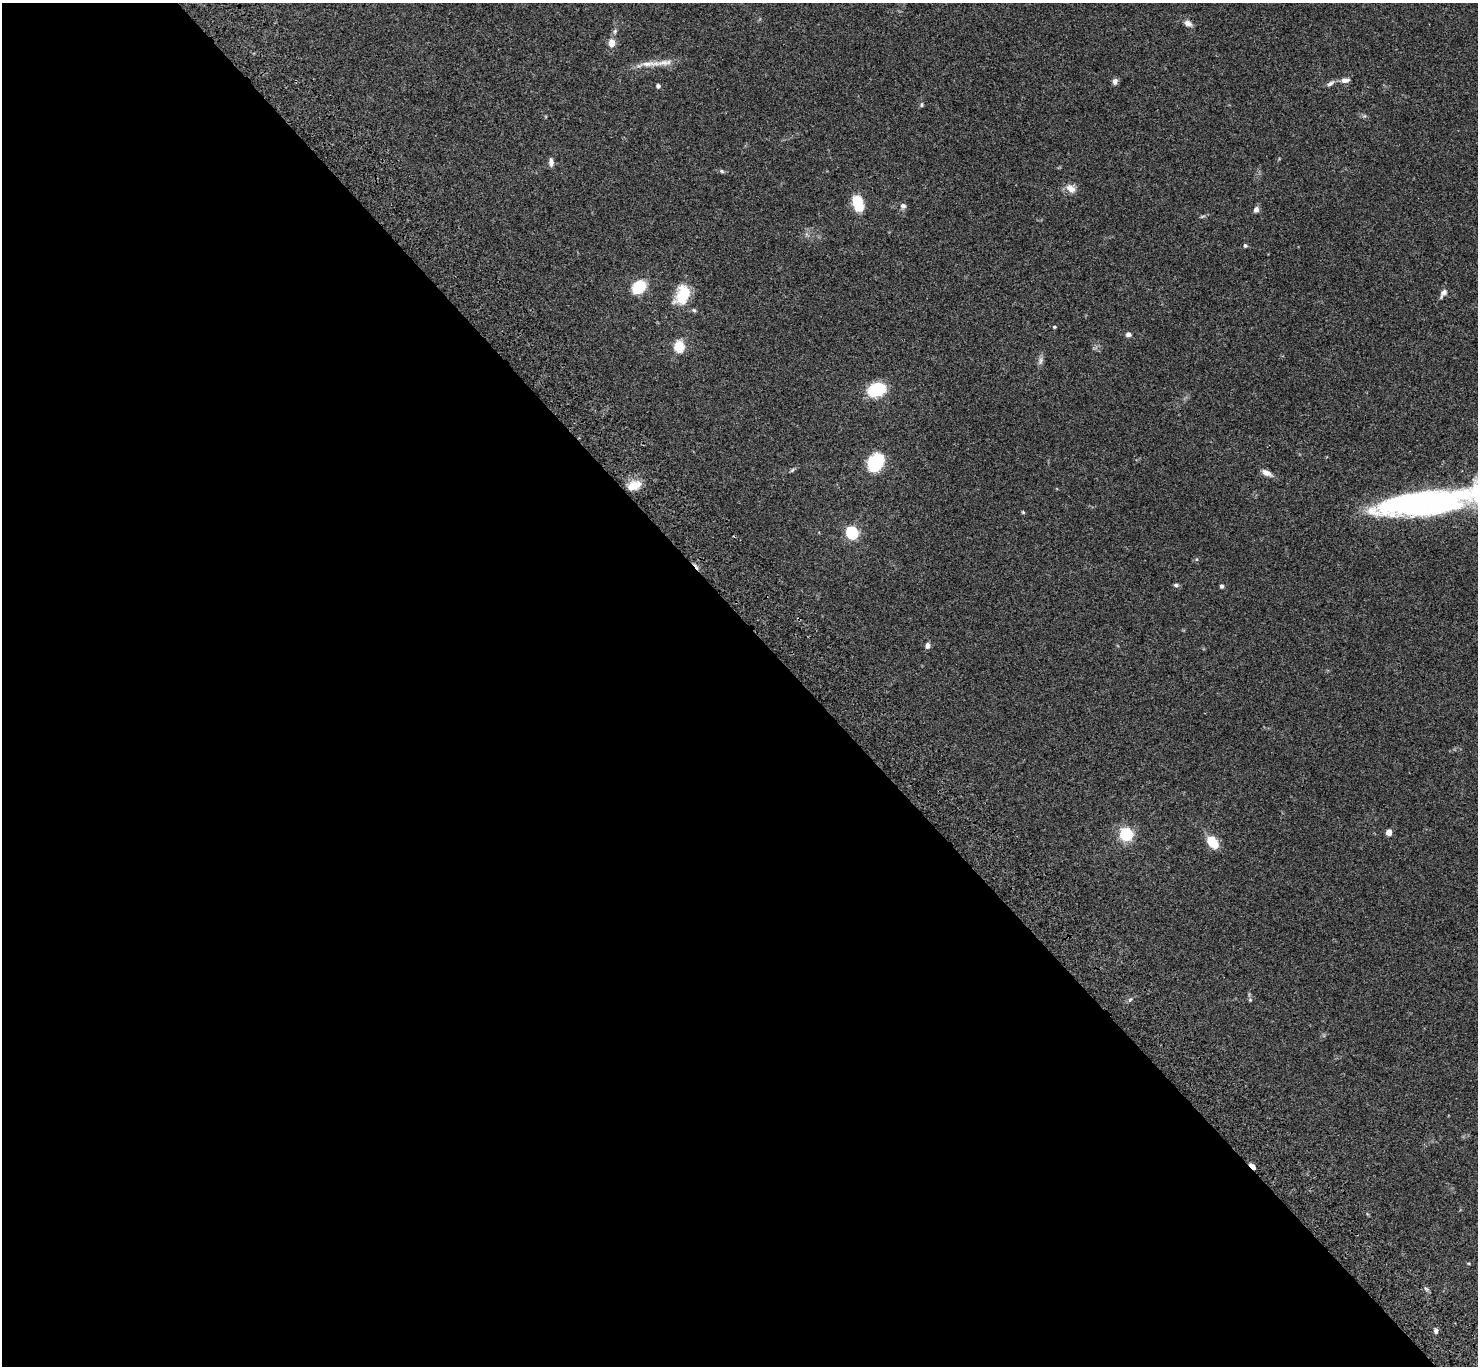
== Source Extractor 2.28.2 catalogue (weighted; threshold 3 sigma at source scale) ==
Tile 9 of 4 x 4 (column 1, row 3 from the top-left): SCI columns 103-1578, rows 1747-3110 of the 6106 x 6082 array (HDU 1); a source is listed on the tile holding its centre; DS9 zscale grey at full resolution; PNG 1480 x 1368 px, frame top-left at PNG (2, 3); no overlay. Shown black and unused: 54% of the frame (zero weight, under 3 of 4 exposures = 6% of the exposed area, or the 3 px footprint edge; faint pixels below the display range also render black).
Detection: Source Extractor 2.28.2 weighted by HDU 2 'WHT'; one run over the whole footprint, this tile lists its part. Background 0.0592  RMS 0.0053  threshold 0.0239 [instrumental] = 3 sigma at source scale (4.5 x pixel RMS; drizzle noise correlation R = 1.50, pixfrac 1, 0.05/0.05 arcsec/px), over >= 5 px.
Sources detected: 43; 2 inside a brighter object's white glare — not listed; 1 inside a brighter listed object's ellipse — not listed separately; the other 40 listed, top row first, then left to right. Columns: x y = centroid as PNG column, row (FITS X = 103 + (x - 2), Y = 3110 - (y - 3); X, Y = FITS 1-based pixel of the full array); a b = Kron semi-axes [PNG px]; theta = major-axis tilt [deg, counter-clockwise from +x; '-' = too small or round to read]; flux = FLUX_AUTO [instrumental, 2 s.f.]
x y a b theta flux
1188 23 10 7 -21 2.2
612 43 9 8 - 3.9
650 64 34 6 3 6.4
1345 80 13 6 6 2.4
1115 81 8 6 73 1.7
1330 83 11 5 31 1.6
658 86 5 4 - 1.4
921 105 7 4 84 0.74
551 162 10 5 -86 2.2
722 171 6 5 - 0.85
1071 189 14 9 -36 3.9
858 203 19 11 -75 11
903 206 7 7 - 1.7
1256 209 7 6 - 1.8
1245 246 5 5 - 0.84
638 287 14 11 51 16
1443 293 13 6 57 1.9
683 295 23 15 68 15
694 310 6 4 -42 0.77
1054 327 4 3 - 0.54
1128 334 6 5 - 1.7
679 346 14 12 -81 7.7
1041 360 9 6 84 1.7
877 389 10 8 20 45
875 463 13 9 64 50
792 470 7 4 45 0.7
1266 473 11 6 -26 3.4
632 486 15 11 33 7.5
1419 501 157 25 13 130
1023 512 5 4 - 0.49
852 533 6 6 - 48
1176 585 6 5 - 0.95
1222 586 5 4 - 1.1
927 646 7 5 79 1.8
1389 832 6 6 - 2.6
1126 835 6 6 - 65
1212 842 10 7 -49 16
1250 1000 5 5 - 0.7
1252 1166 8 4 -45 2.6
1436 1331 7 5 87 1.3
Overlapping masked pixels (flux is a lower limit): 1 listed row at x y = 1252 1166
Isophote crosses this tile's border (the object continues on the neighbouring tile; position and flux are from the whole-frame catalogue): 1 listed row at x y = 1419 501